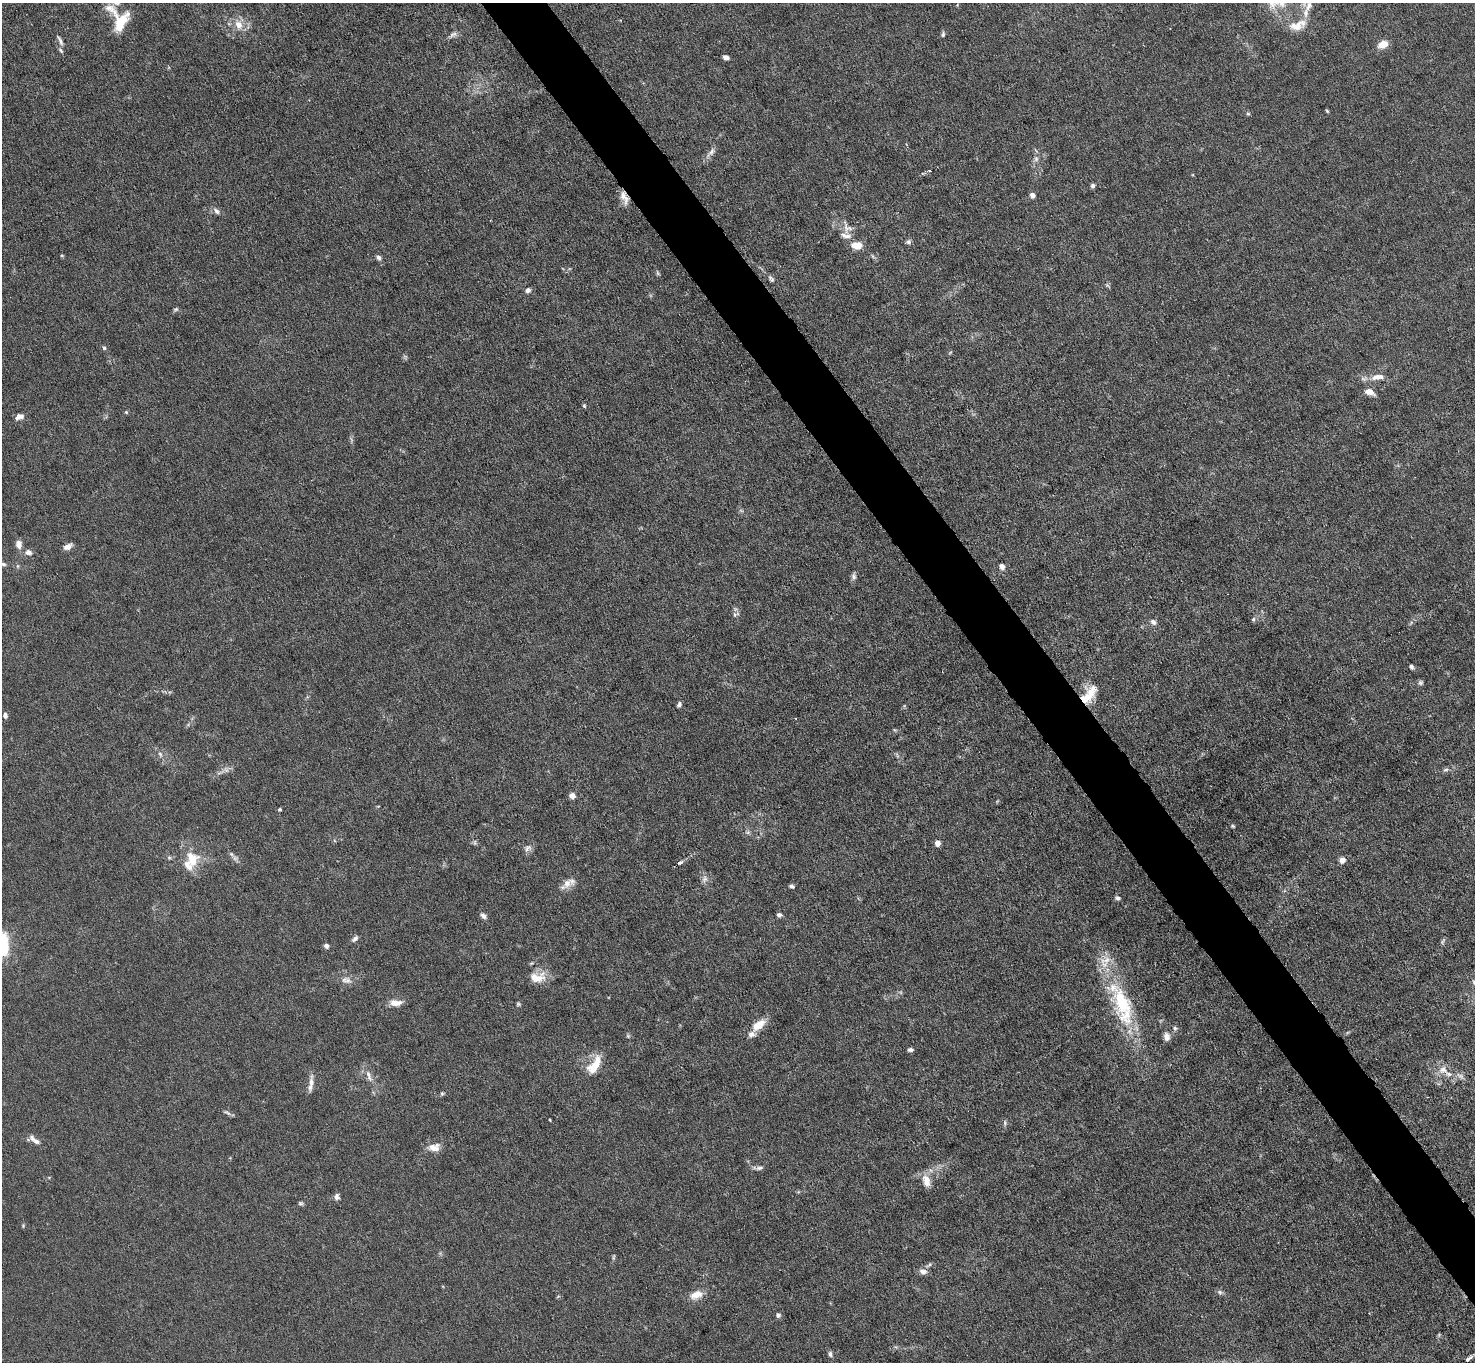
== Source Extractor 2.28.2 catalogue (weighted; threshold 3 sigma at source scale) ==
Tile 6 of 4 x 4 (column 2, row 2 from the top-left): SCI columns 1475-2947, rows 2875-4234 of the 5894 x 5888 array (HDU 1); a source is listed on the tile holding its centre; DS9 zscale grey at full resolution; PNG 1477 x 1364 px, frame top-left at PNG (2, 3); no overlay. Shown black and unused: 4% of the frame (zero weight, under 4 of 8 exposures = <1% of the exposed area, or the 3 px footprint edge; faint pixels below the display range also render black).
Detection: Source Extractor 2.28.2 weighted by HDU 2 'WHT'; one run over the whole footprint, this tile lists its part. Background 0.0261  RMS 0.0022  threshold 0.00888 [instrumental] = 3 sigma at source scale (4.09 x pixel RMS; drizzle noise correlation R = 1.36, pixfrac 0.8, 0.05/0.05 arcsec/px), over >= 5 px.
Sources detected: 119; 1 too faint to see at this stretch — not listed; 8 inside a brighter listed object's ellipse — not listed separately; the other 110 listed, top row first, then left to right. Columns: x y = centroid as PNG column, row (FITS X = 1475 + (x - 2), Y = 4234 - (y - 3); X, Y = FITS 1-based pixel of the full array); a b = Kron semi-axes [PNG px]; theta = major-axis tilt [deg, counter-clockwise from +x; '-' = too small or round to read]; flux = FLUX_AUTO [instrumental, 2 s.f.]
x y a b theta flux
1309 6 16 9 63 1.8
110 8 22 11 -25 2.5
121 22 27 16 66 5.4
238 25 13 10 -62 2.3
1297 25 25 11 19 2.9
943 34 7 5 80 0.38
453 35 12 7 35 0.81
60 40 16 4 -61 0.72
1383 44 11 7 25 2.4
61 50 9 5 -49 0.4
726 57 6 4 -19 0.86
1327 111 5 4 - 0.23
1248 114 6 4 -1 0.26
711 152 19 6 50 1.1
1036 159 8 6 89 0.69
929 171 3 2 - 0.18
1093 186 6 5 - 0.49
1032 195 7 6 - 0.76
624 197 18 8 -69 1.9
216 211 10 6 -43 0.8
847 227 22 12 -65 2.4
908 242 7 6 - 0.54
856 245 12 7 -3 2.8
62 255 5 3 - 0.2
378 258 7 5 -53 0.71
658 273 8 4 -67 0.33
771 278 11 5 -48 0.62
1107 285 6 5 - 0.34
528 290 7 7 - 0.63
176 309 7 5 16 0.36
104 348 5 4 - 0.38
1377 377 19 8 8 2
1369 392 11 7 -18 1.5
584 406 5 4 - 0.26
126 412 5 4 - 0.25
19 417 10 7 18 1.2
19 544 9 7 -83 1.3
68 547 11 6 27 1.1
28 552 8 6 -21 0.98
3 564 7 6 - 0.51
18 566 6 4 90 0.29
1002 566 7 5 -64 0.98
854 576 10 6 88 0.66
735 614 10 6 23 0.58
1253 619 6 5 - 0.38
1153 622 8 6 -46 0.71
1411 667 6 4 -49 0.44
1420 683 6 6 - 0.44
1091 692 19 18 - 3.7
679 704 7 5 58 0.49
5 715 6 5 - 0.69
796 718 3 2 - 0.14
160 754 7 5 -46 0.49
1446 769 8 5 7 0.46
226 770 9 6 -74 0.73
572 796 6 6 - 1.3
280 809 4 4 - 0.28
1233 826 6 4 -27 0.27
748 832 6 4 18 0.37
475 843 7 4 -72 0.34
937 843 5 4 - 2
528 848 11 8 43 0.91
169 857 6 4 -1 0.35
235 858 10 7 -43 0.77
192 859 19 15 -72 5
1342 860 8 7 - 0.96
680 863 6 4 22 0.57
704 879 10 7 62 0.88
567 883 14 13 - 1.9
791 886 5 4 - 0.5
1117 898 7 5 -23 0.5
779 915 6 5 - 0.58
483 916 9 5 -40 0.71
355 939 9 5 43 0.62
1443 941 10 4 59 0.38
2 944 23 10 -89 12
327 946 6 5 - 0.64
537 977 21 13 6 3.2
344 980 10 10 - 1.2
1122 1002 57 25 -71 18
396 1003 14 7 -1 2
518 1004 5 5 - 0.3
758 1025 17 9 37 3.5
1175 1028 6 5 - 0.41
628 1036 7 4 -45 0.3
1166 1037 10 7 -81 1.1
910 1050 7 5 5 0.54
594 1065 24 11 57 4.5
1443 1070 14 12 -12 2.3
369 1076 19 7 -70 1.6
1460 1076 12 5 -30 0.82
311 1082 19 6 86 1.4
442 1094 6 5 - 0.3
227 1112 13 4 -27 0.5
550 1120 4 2 - 0.16
1005 1123 9 5 90 0.41
36 1141 18 8 -19 1.3
434 1147 18 10 7 1.9
759 1168 12 5 11 0.65
926 1181 17 10 -75 2.2
337 1197 8 6 -83 0.67
300 1203 6 5 - 0.35
23 1226 5 4 - 0.24
613 1257 9 3 79 0.33
923 1271 10 8 -17 1.2
1220 1292 7 6 - 0.51
696 1295 18 10 20 2.3
778 1315 6 6 - 0.55
830 1354 8 5 -70 0.51
1468 1359 11 4 38 0.73
Overlapping masked pixels (flux is a lower limit): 1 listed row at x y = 624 197
Isophote crosses this tile's border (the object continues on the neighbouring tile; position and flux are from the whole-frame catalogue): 1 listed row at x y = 2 944